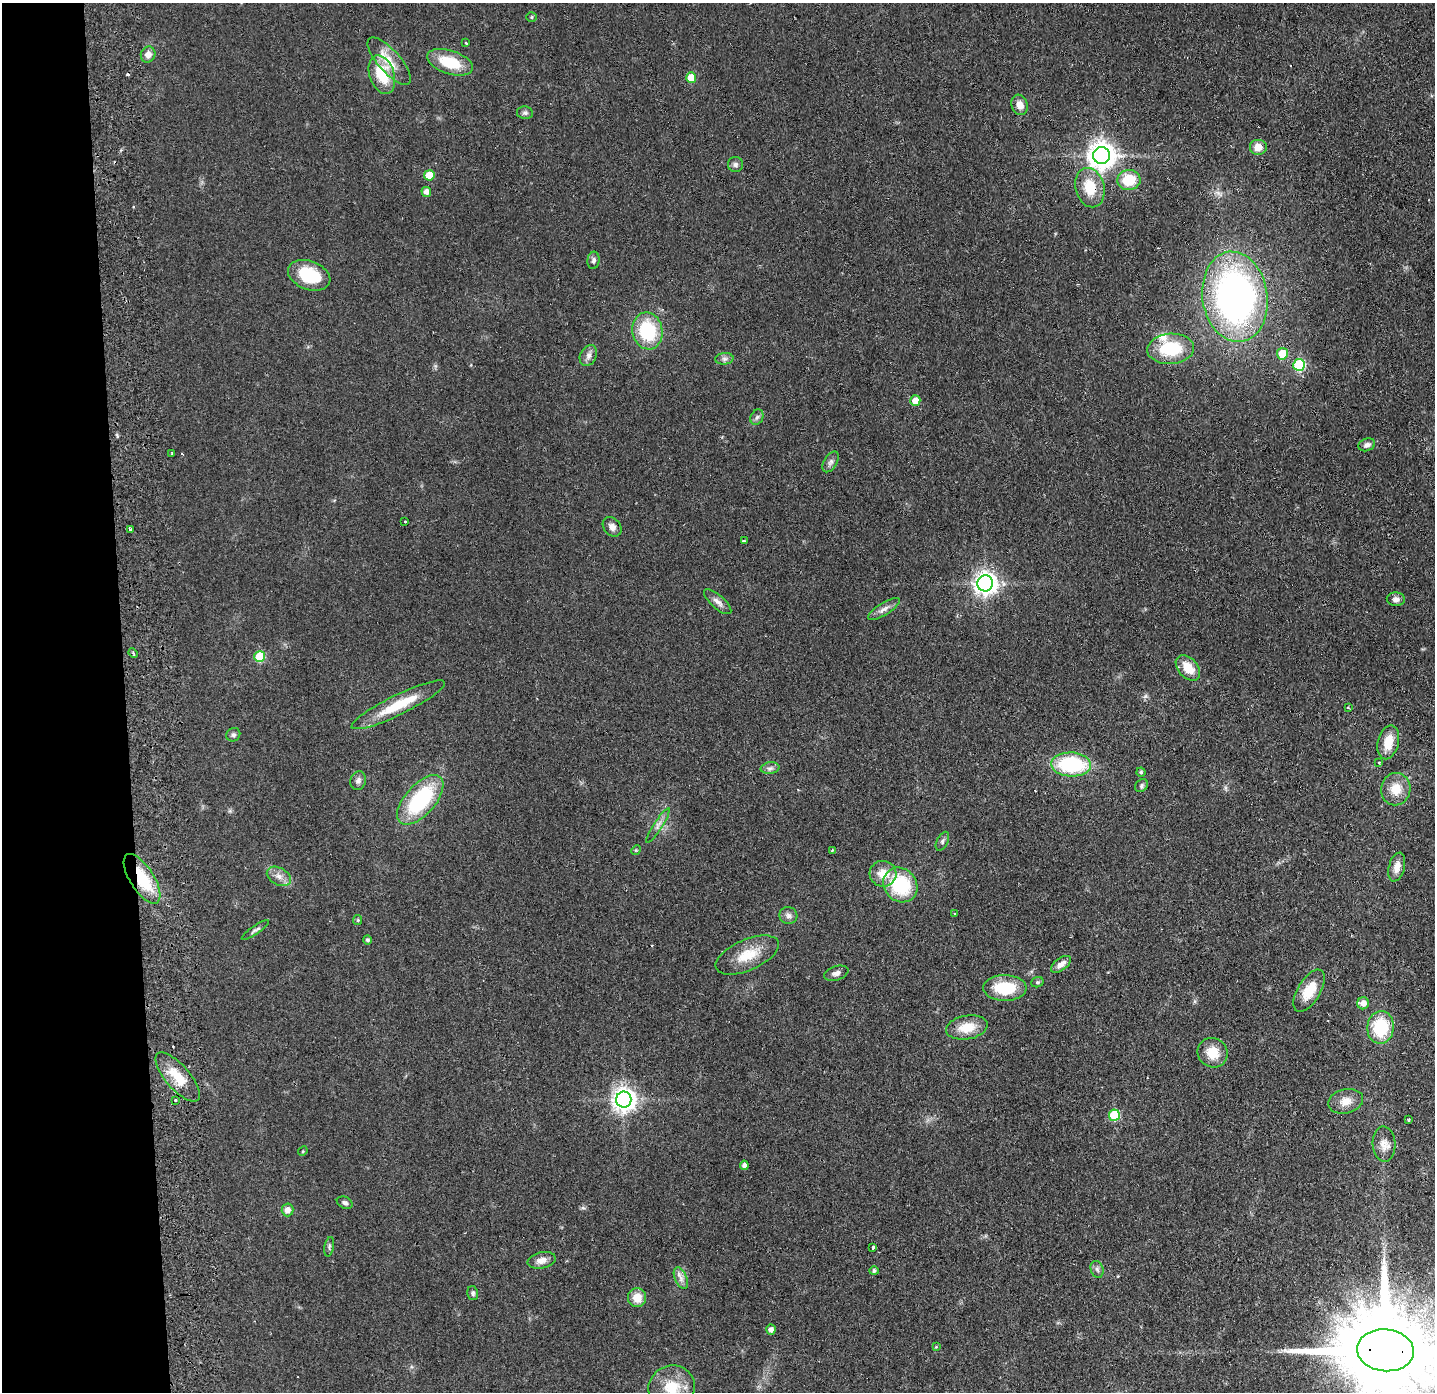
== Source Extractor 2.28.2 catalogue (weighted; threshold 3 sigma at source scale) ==
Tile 4 of 3 x 3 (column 1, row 2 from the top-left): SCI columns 56-1488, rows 1445-2834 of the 4411 x 4278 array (HDU 1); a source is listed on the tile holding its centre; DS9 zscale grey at full resolution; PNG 1437 x 1394 px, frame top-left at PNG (2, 3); each listed source drawn as its Kron ellipse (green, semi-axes under 4 px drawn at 4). Shown black and unused: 9% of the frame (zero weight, under 2 of 3 exposures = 3% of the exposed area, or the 3 px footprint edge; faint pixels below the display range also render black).
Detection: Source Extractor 2.28.2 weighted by HDU 2 'WHT'; one run over the whole footprint, this tile lists its part. Background 0.0443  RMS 0.0087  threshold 0.0392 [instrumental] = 3 sigma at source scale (4.5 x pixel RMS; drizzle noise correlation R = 1.50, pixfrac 1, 0.05/0.05 arcsec/px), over >= 5 px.
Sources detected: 105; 4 cosmic-ray / hot-pixel residue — neither listed nor drawn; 1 inside a brighter listed object's ellipse — not listed separately; the other 100 listed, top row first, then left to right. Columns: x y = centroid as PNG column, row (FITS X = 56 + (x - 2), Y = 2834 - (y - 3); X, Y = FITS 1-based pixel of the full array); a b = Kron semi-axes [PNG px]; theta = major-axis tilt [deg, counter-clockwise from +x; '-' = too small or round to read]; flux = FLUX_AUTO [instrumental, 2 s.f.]
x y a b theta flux
532 17 5 4 - 1.1
466 43 4 2 - 0.77
148 55 8 7 - 6.2
389 61 30 11 -48 16
450 62 24 11 -18 30
382 75 20 12 -71 33
691 77 5 5 - 20
1020 105 10 8 -72 7.2
525 113 8 6 -11 2.3
1258 147 8 8 - 9.1
1102 156 8 8 - 970
735 165 7 7 - 2.7
429 175 5 5 - 19
1129 180 12 10 6 25
1090 188 20 14 -75 24
426 192 5 5 - 5.1
593 260 9 6 82 2.5
309 275 22 14 -21 38
1235 297 45 32 -82 360
647 331 19 15 -79 50
1171 349 23 15 4 40
1282 354 6 5 - 21
588 356 11 8 63 4.3
724 359 9 6 6 2.8
1299 365 6 5 - 71
915 400 5 5 - 12
757 417 8 6 61 2.5
1367 445 8 6 18 3.3
172 454 3 3 - 1.5
830 462 11 6 58 3.5
405 522 3 3 - 2.9
612 527 11 8 -50 4.8
130 529 3 3 - 3.4
744 541 3 2 - 1.5
985 583 8 7 - 640
1396 599 9 7 -2 3.8
718 602 17 6 -42 4.7
884 609 18 6 32 4.9
133 653 5 3 - 1
260 657 5 5 - 42
1188 668 15 9 -48 17
398 705 52 10 26 32
1348 708 3 2 - 1.7
233 735 7 6 - 2
1388 742 17 10 76 16
1379 763 4 3 - 1.4
1071 764 20 12 -3 72
770 768 9 6 8 2.8
1141 772 4 4 - 1.4
358 781 9 8 - 3.4
1141 786 7 5 47 1.8
1396 789 16 14 79 15
420 800 30 15 48 76
658 826 20 4 58 4.5
942 841 10 5 63 2.4
636 850 5 4 - 1
832 850 3 3 - 1.1
1397 867 15 8 75 7.8
883 874 13 13 - 13
279 876 13 8 -27 5.9
142 879 28 12 -58 41
900 885 18 16 -49 53
955 914 3 2 - 0.66
788 916 9 8 - 3.6
358 920 5 4 - 0.99
255 930 16 3 34 2.1
367 940 4 4 - 1.8
747 955 34 15 24 23
1061 964 11 6 36 5.3
836 973 12 7 17 3.9
1037 982 6 5 - 1.4
1005 988 22 13 -1 33
1309 991 24 11 59 20
1363 1003 6 6 - 7.1
967 1027 21 11 9 18
1381 1027 16 13 83 42
1213 1053 15 14 - 17
178 1077 31 12 -49 21
175 1100 3 3 - 1.6
624 1100 8 7 - 650
1346 1101 17 12 13 10
1114 1115 6 5 - 45
1409 1119 3 2 - 1.1
1384 1144 17 11 -87 8.5
303 1151 5 4 - 0.94
744 1165 5 4 - 3.2
345 1203 8 5 -25 2.3
287 1210 6 6 - 6.1
329 1247 10 4 78 1.9
872 1247 3 3 - 3.2
542 1260 14 8 13 6.6
1097 1269 9 6 -73 2.8
874 1271 5 4 - 2
681 1278 11 6 -66 4.1
473 1293 7 5 -74 2.1
637 1298 9 9 - 12
771 1330 5 4 - 3.9
936 1347 4 3 - 0.7
1385 1350 28 21 -5 23000
672 1388 23 22 - 31
Overlapping masked pixels (flux is a lower limit): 3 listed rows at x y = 1090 188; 142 879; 1385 1350
Isophote crosses this tile's border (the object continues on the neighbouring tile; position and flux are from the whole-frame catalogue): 2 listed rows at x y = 1385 1350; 672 1388